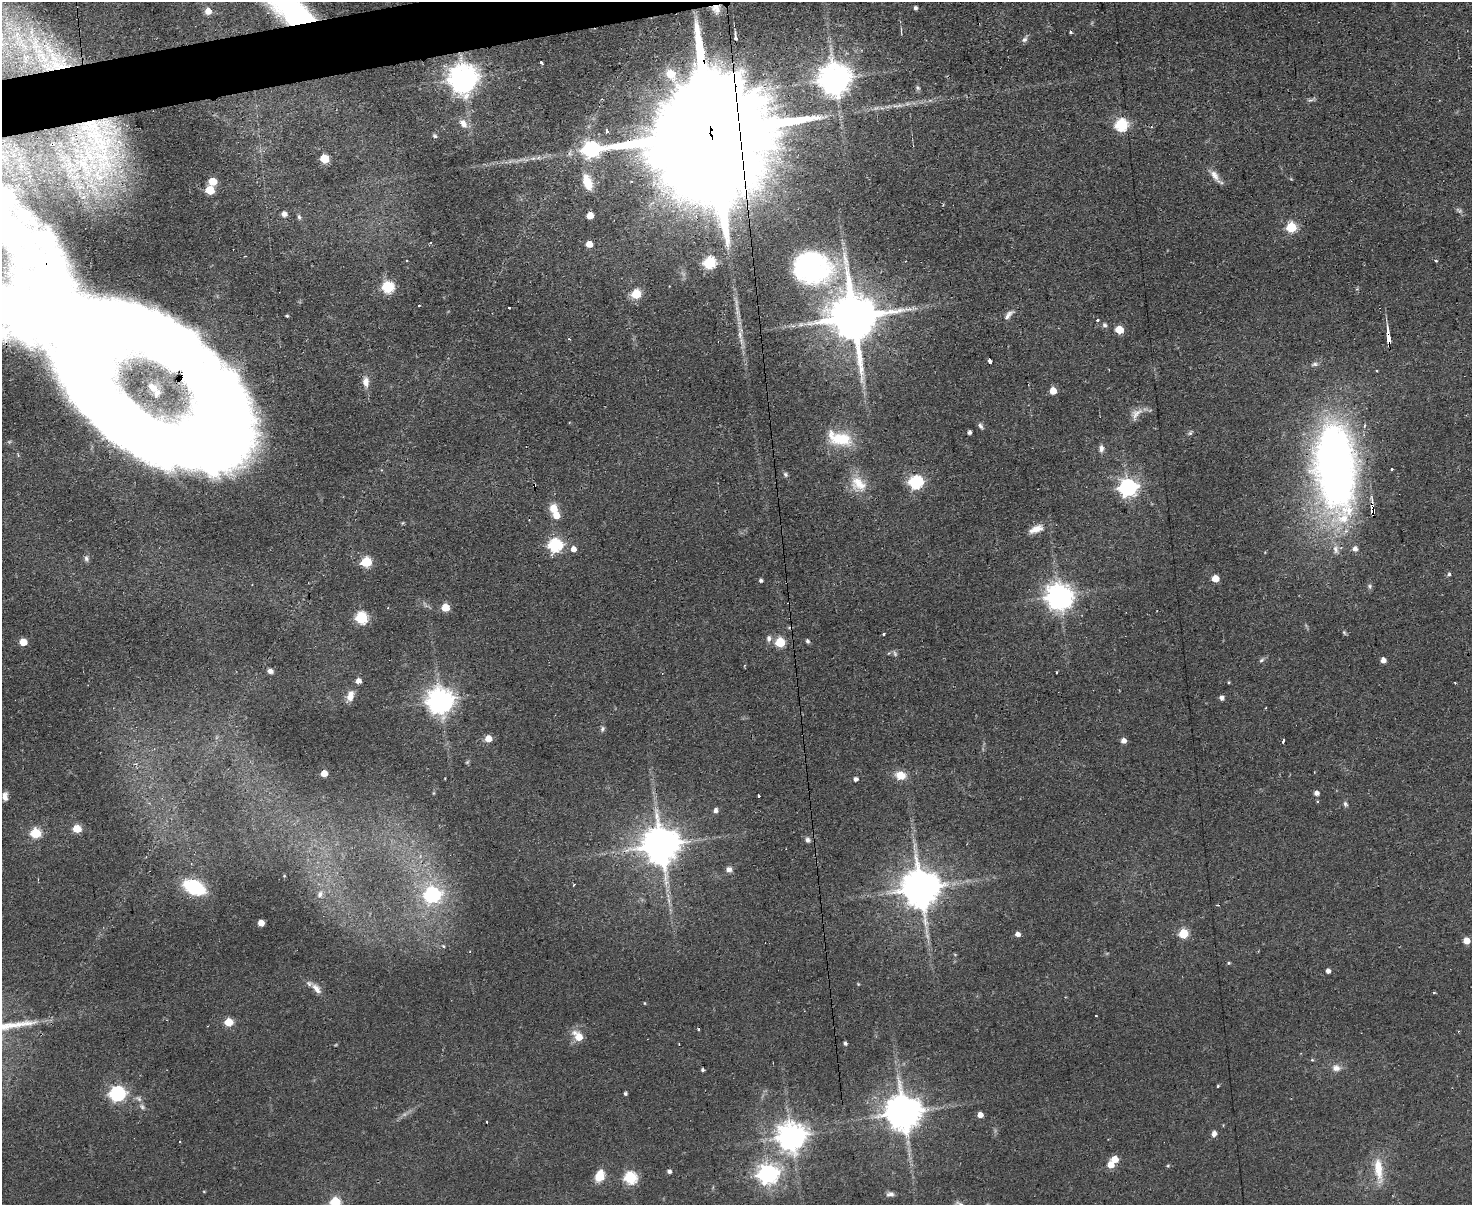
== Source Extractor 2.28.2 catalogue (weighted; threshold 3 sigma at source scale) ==
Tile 8 of 3 x 4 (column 2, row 3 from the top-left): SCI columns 1714-3183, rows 1203-2405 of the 4782 x 4810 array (HDU 1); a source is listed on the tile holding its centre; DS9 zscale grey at full resolution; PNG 1474 x 1207 px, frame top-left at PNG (2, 2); no overlay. Shown black and unused: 2% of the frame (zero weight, under 2 of 3 exposures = <1% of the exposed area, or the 3 px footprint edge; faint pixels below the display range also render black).
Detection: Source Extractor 2.28.2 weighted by HDU 2 'WHT'; one run over the whole footprint, this tile lists its part. Background 0.0587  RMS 0.0058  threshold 0.0261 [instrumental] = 3 sigma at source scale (4.5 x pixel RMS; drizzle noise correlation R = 1.50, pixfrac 1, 0.05/0.05 arcsec/px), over >= 5 px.
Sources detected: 189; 2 too faint to see at this stretch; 12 inside a brighter object's white glare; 8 cosmic-ray / hot-pixel residue — not listed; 11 inside a brighter listed object's ellipse — not listed separately; the other 156 listed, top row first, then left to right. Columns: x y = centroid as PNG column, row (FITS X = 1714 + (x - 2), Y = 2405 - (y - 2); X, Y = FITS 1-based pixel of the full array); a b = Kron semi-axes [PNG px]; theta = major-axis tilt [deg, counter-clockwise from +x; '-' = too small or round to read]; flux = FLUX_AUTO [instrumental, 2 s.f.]
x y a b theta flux
915 8 4 4 - 1.5
291 9 40 19 -3 60
716 9 13 11 -65 5.1
208 11 6 6 - 6.3
901 30 10 2 90 0.89
1070 32 4 3 - 0.8
735 37 9 3 -88 1.8
1025 39 10 6 56 1.9
54 58 17 7 -35 8.4
541 63 4 3 - 1.3
59 67 32 8 22 12
463 79 9 9 - 940
834 79 10 10 - 1100
918 88 7 6 - 1.2
1311 100 7 5 1 1.3
898 105 20 5 3 4.1
92 124 27 18 -25 29
463 124 12 8 -58 4.9
1121 125 6 6 - 79
606 131 3 3 - 3.8
710 132 90 36 -85 55000
435 136 6 5 - 1
103 156 22 16 -4 21
324 159 5 5 - 22
1215 175 21 7 -54 4.7
212 181 5 5 - 14
587 182 19 10 -70 12
210 190 6 5 - 22
284 214 5 5 - 3.2
590 215 5 5 - 9.2
299 217 8 5 -79 1.2
1291 227 6 6 - 38
589 244 5 5 - 8
407 261 3 3 - 1.2
1435 261 4 3 - 0.92
709 262 6 6 - 63
812 268 46 38 -12 100
388 287 6 6 - 65
636 294 6 5 - 29
419 305 2 2 - 0.53
509 308 3 3 - 2.2
1008 315 16 6 48 3.1
287 316 4 3 - 0.85
853 317 15 13 -82 3700
1098 320 3 3 - 1.6
1105 325 7 6 - 1.5
1119 330 5 5 - 20
1389 337 10 3 -81 22
990 361 4 3 - 4.8
366 382 15 8 -89 4.7
1053 391 5 5 - 9.9
1136 414 20 11 50 5.4
980 426 8 5 -62 1.6
969 432 4 4 - 1.8
1190 433 7 5 59 1.1
200 436 230 94 -25 580
840 439 33 16 -14 23
1101 448 9 6 87 2.7
1334 459 112 46 -83 380
1391 469 3 3 - 2
785 474 7 6 - 1.3
916 482 6 6 - 100
858 484 25 18 -43 14
534 485 4 2 - 0.78
1128 487 7 7 - 260
553 508 11 10 - 6.8
556 515 6 6 - 8.3
1035 529 18 9 21 6.3
555 545 6 6 - 110
573 549 6 5 - 4.1
86 558 9 6 -86 1.6
1449 574 5 5 - 1.2
1215 578 5 5 - 11
761 580 4 3 - 1.4
1370 586 7 6 - 1.3
1058 596 8 8 - 710
445 607 5 5 - 17
361 618 6 6 - 63
1344 632 7 4 -58 0.89
884 634 4 3 - 0.8
769 638 9 6 83 2.2
807 641 5 4 - 1.2
23 642 5 5 - 13
780 642 5 5 - 31
895 653 9 5 -66 1.3
1261 660 8 5 28 1.3
1383 660 5 4 - 3.7
270 671 6 5 - 2.6
1056 673 3 2 - 1.4
358 681 5 5 - 4.4
1229 682 3 3 - 0.55
1455 683 3 2 - 0.92
350 696 14 8 76 5.7
1222 697 5 4 - 2.3
440 701 8 8 - 710
602 729 7 6 - 1.4
488 739 5 5 - 8.3
1123 741 5 5 - 3.3
1283 741 4 3 - 1.9
467 762 6 4 45 0.77
324 773 5 5 - 8.6
900 775 13 10 -16 7.8
856 779 4 4 - 2.4
1316 793 5 4 - 2.8
5 796 9 6 -83 3.3
758 796 3 3 - 1.6
1317 802 3 3 - 1.4
1345 804 7 5 -70 1.4
715 811 5 4 - 2.3
77 829 5 5 - 17
36 833 6 5 - 36
808 840 7 6 - 1.8
661 845 11 10 - 1800
729 869 7 6 - 2.6
284 876 4 4 - 0.6
194 887 16 9 -23 55
920 888 11 10 - 2000
319 895 8 4 -42 1.5
432 895 8 7 - 130
669 900 7 4 -71 1.4
261 923 5 5 - 7.8
1017 934 5 4 - 3.2
1183 934 6 6 - 23
1466 941 5 5 - 9.2
1229 963 4 3 - 0.74
1328 971 4 4 - 2.7
858 984 4 4 - 0.5
316 988 17 8 -49 4.8
1434 993 4 3 - 0.54
644 1003 4 3 - 0.46
228 1022 5 5 - 21
578 1036 9 6 -46 12
845 1043 4 3 - 1.3
1312 1060 5 3 - 0.62
1336 1068 12 9 -4 4
703 1070 3 3 - 1.1
1218 1086 4 3 - 0.6
117 1093 7 6 - 170
625 1093 4 3 - 0.92
138 1098 10 7 -37 2.2
903 1113 10 10 - 1600
980 1115 4 4 - 5.1
487 1122 3 2 - 0.66
1214 1134 5 4 - 4.8
791 1137 9 9 - 860
1115 1159 5 5 - 8.6
1111 1165 5 5 - 8.2
1168 1166 5 4 - 0.67
1378 1169 36 11 -83 14
669 1171 4 4 - 2.1
768 1174 8 7 - 350
599 1176 12 9 72 11
630 1177 6 6 - 71
890 1194 10 6 1 2.2
335 1202 6 5 - 33
959 1204 11 6 -19 2.3
Overlapping masked pixels (flux is a lower limit): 10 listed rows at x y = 716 9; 59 67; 463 79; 92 124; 710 132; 853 317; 1389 337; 200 436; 1334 459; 534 485
Isophote crosses this tile's border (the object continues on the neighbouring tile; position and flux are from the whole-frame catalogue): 5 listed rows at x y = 291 9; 710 132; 200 436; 335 1202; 959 1204